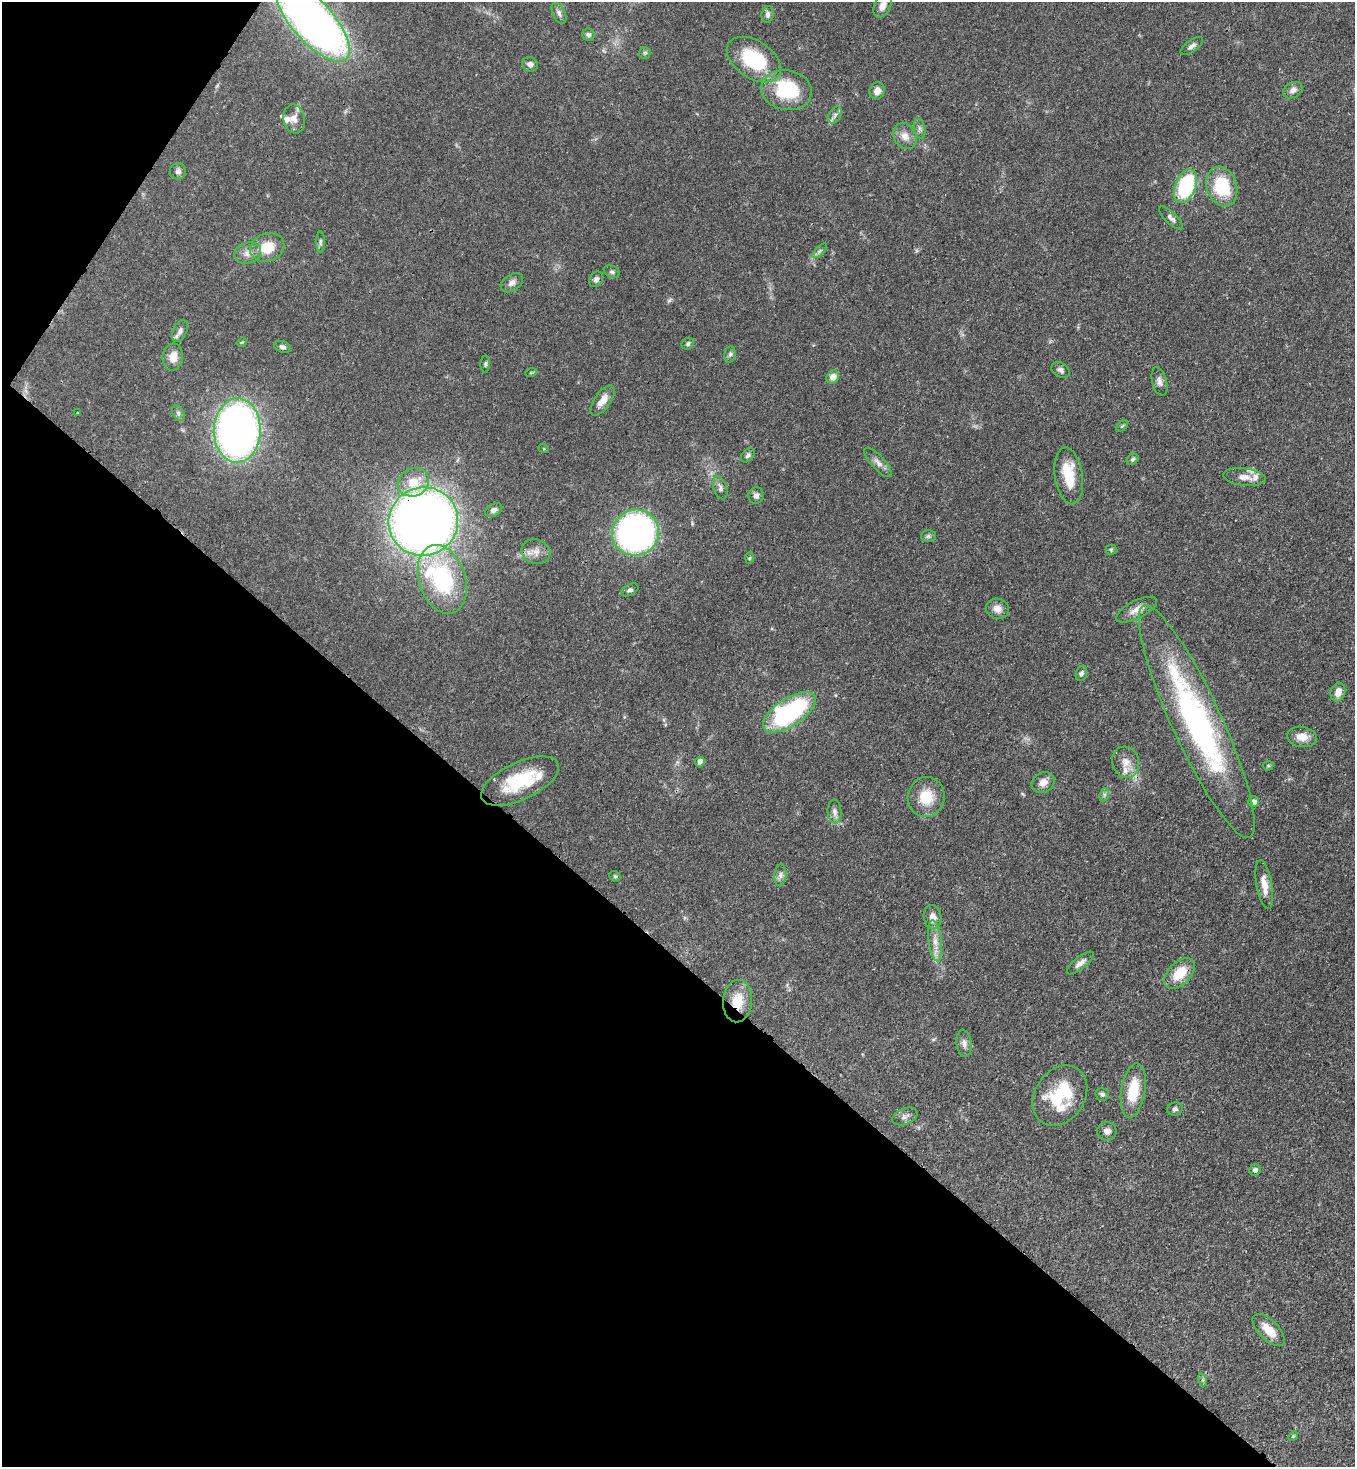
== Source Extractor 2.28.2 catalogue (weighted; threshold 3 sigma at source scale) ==
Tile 9 of 4 x 4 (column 1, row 3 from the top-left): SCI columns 364-1716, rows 1525-2989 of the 6000 x 5978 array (HDU 1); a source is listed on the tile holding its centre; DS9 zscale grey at full resolution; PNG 1357 x 1469 px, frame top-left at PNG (2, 2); each listed source drawn as its Kron ellipse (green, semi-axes under 4 px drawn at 4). Shown black and unused: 37% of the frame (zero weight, under 3 of 4 exposures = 7% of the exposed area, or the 3 px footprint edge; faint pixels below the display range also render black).
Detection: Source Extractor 2.28.2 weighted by HDU 2 'WHT'; one run over the whole footprint, this tile lists its part. Background 0.0664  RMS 0.0036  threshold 0.0162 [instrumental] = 3 sigma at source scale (4.5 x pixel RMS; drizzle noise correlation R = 1.50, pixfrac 1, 0.05/0.05 arcsec/px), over >= 5 px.
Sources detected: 104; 1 too faint to see at this stretch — neither listed nor drawn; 7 inside a brighter listed object's ellipse — not listed separately; the other 96 listed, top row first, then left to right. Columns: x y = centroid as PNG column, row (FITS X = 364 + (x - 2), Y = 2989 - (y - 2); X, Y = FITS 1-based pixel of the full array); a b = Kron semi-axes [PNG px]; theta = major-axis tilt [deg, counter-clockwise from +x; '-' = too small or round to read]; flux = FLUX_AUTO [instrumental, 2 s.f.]
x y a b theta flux
883 6 12 8 61 2.6
559 13 11 6 -63 1.3
768 14 8 6 83 1.2
313 21 51 21 -48 240
588 35 6 6 - 0.99
1192 46 13 5 36 1.3
645 53 6 5 - 0.54
754 59 30 18 -34 24
530 64 8 7 - 1.5
787 90 25 20 -10 22
1293 90 10 7 29 1.8
877 91 9 7 71 2.4
835 115 9 5 60 1.2
294 119 14 11 -79 2.6
920 129 10 5 -76 1.1
905 136 13 11 -56 3.2
178 171 8 8 - 1.3
1185 186 18 10 68 33
1222 187 20 15 -72 18
1171 218 15 6 -43 1.4
320 242 10 4 90 0.8
267 247 17 13 20 8
820 251 9 3 45 0.77
248 253 13 10 14 2.9
612 272 8 6 -25 0.88
596 279 8 6 55 1.3
512 283 12 8 34 1.7
180 331 12 7 64 1.7
242 342 5 4 - 0.35
688 344 6 5 - 0.76
282 347 8 5 -19 1.1
730 354 8 5 79 0.87
173 357 13 10 82 3.8
485 364 8 4 85 0.67
1061 370 10 7 -32 1.2
531 373 6 3 19 0.43
833 377 7 6 - 2.6
1159 381 15 7 -76 1.7
602 400 17 8 55 3.7
78 413 3 3 - 0.35
178 413 8 5 -61 0.99
1122 426 7 4 44 0.49
237 430 32 23 89 210
544 449 5 3 - 0.33
748 455 8 5 46 0.98
1133 459 6 5 - 0.6
878 462 19 6 -47 2.1
1069 476 28 14 -81 10
1244 477 21 8 -7 3.8
413 482 16 14 26 7.8
720 488 12 6 -71 1.3
756 496 8 7 - 1.3
494 510 9 6 30 1.3
423 521 35 34 - 410
635 532 24 23 - 130
928 536 7 6 - 0.78
1111 550 5 5 - 0.47
536 552 15 12 -20 3.2
749 558 6 4 87 0.45
442 579 35 23 -73 37
630 590 9 5 29 0.9
997 609 11 10 - 2.4
1137 610 22 9 27 3.5
1081 673 8 5 71 0.93
1338 692 9 7 73 2.9
789 712 30 14 33 50
1197 721 127 25 -65 94
1302 737 15 10 -8 3.7
700 762 5 4 - 2.5
1126 762 16 13 -74 3.7
1268 766 5 5 - 0.43
520 781 42 19 25 18
1043 782 12 10 31 2.9
1104 795 7 4 72 0.77
926 797 20 18 81 9.3
1254 802 5 5 - 1.8
835 812 12 7 -86 1.7
780 875 11 6 85 1.4
615 876 6 5 - 0.54
1264 884 25 8 -80 4.3
933 917 12 8 -80 2.8
935 941 21 6 -84 3.5
1080 963 16 6 39 2.2
1180 973 18 11 45 8.4
738 1001 21 14 86 7.4
964 1043 13 7 -84 1.8
1133 1090 27 12 81 12
1102 1094 7 6 - 0.9
1060 1096 32 25 57 21
1175 1109 8 6 15 0.97
905 1116 13 8 22 1.7
1107 1131 9 9 - 1.8
1255 1170 6 5 - 1.1
1269 1330 20 10 -45 5.9
1203 1380 7 4 -72 0.53
1293 1436 5 4 - 0.44
Overlapping masked pixels (flux is a lower limit): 3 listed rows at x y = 313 21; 423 521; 738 1001
Isophote crosses this tile's border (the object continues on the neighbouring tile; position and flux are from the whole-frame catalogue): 1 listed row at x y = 313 21